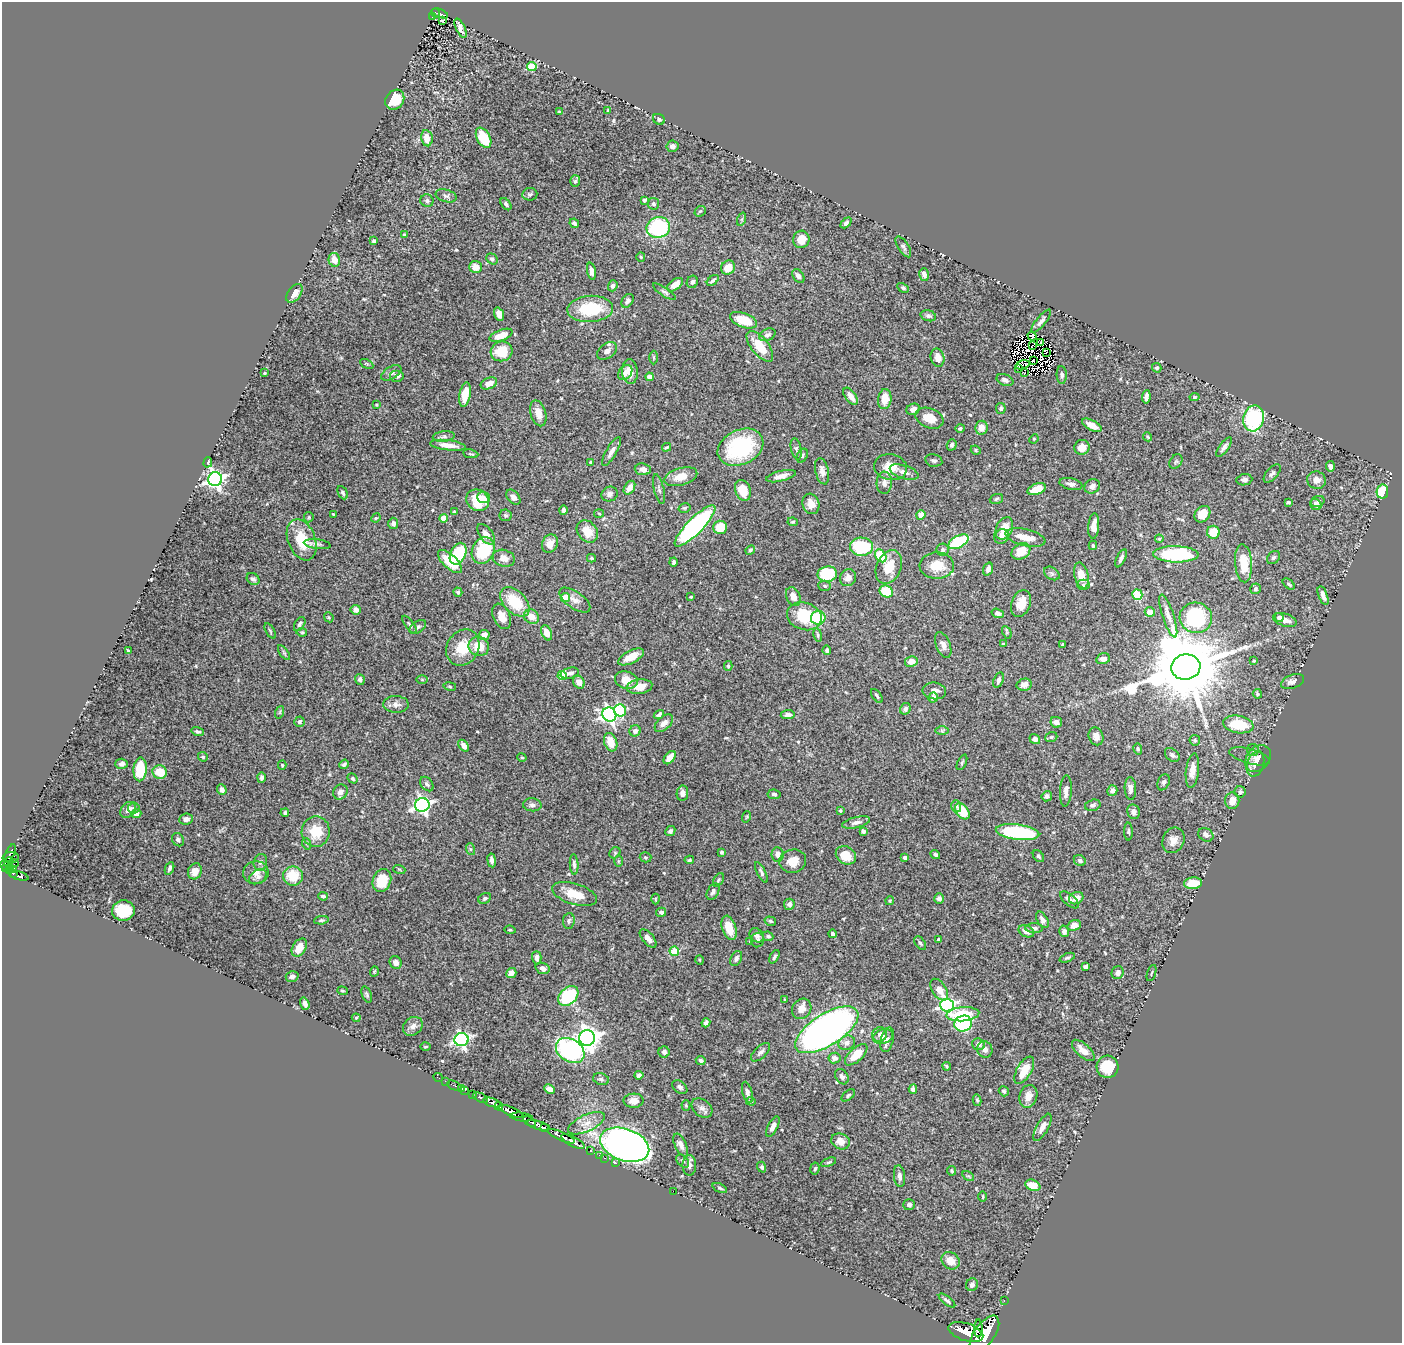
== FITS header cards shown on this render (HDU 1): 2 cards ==
NAXIS1  =                 1400
NAXIS2  =                 1341

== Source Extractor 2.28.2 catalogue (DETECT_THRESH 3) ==
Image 1400 x 1341 px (HDU 1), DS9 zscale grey, 1 PNG px = 1 image px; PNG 1404 x 1345 px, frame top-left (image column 1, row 1341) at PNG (2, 2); each listed source drawn as its Kron ellipse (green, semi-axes under 4 px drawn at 4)
Background 1.46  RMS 0.028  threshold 0.085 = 3 sigma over >= 5 px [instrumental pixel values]
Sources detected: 542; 5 with non-positive FLUX_AUTO (blend fragments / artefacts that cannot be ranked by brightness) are neither listed nor drawn; of the other 537, the 500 brightest by FLUX_AUTO listed and drawn (37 fainter detections omitted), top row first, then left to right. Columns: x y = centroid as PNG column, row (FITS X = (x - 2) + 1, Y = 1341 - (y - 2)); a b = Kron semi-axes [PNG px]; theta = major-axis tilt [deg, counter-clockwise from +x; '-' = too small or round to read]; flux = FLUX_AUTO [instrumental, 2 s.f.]
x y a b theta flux
435 13 4 4 - 120
440 13 9 3 -20 160
432 17 3 2 - 7.5
443 20 4 2 - 1.8
461 28 10 4 -65 10
532 67 5 4 - 87
395 100 11 8 51 47
608 110 4 3 - 2.6
559 112 4 3 - 2.3
659 119 6 5 - 3.6
427 138 8 5 -81 24
484 138 11 6 -62 56
672 146 6 5 - 6.9
575 181 6 5 - 3.7
530 194 7 6 - 4.1
446 196 11 6 -15 5.9
644 200 4 3 - 4.1
427 201 6 6 - 4.8
506 204 7 4 -52 4.5
653 204 6 5 - 3.9
700 211 6 4 41 2.6
742 219 7 4 71 2.7
574 223 5 4 - 4.2
846 223 6 4 45 4.6
658 227 12 10 17 160
404 235 3 3 - 2.6
801 239 9 8 - 20
374 241 3 3 - 4.4
903 247 12 5 -57 5.3
641 257 5 4 - 2.1
492 259 6 5 - 4.9
334 260 7 5 -75 18
476 267 6 6 - 17
728 268 7 6 - 27
591 271 8 4 -79 9.1
924 274 6 4 -74 8.5
798 276 7 5 -55 8.8
713 280 7 3 41 4.2
692 282 6 5 - 5.8
675 285 9 5 36 20
613 286 6 4 69 5.1
903 288 6 4 -29 3.3
664 292 13 4 -34 4.9
294 293 10 6 54 14
628 301 8 5 54 6
590 309 23 13 4 92
499 314 7 4 -68 15
928 316 8 5 -17 5.5
743 320 14 7 -20 49
1041 321 14 5 51 7.6
501 335 12 5 21 26
767 335 8 5 25 6.8
1032 336 5 3 - 3.2
1040 342 2 2 - 3.3
1032 345 2 2 - 3.9
760 346 18 8 -51 49
501 351 11 10 - 45
607 351 11 7 36 9.7
1046 352 2 2 - 2.3
654 357 7 3 -90 2.3
938 358 9 7 -77 19
1033 360 2 2 - 2.8
367 364 7 4 -27 2.4
1022 365 7 2 15 2.6
1019 368 2 2 - 1.8
1157 368 5 4 - 3.3
630 372 12 8 -86 22
1025 372 3 2 - 2.1
265 373 3 2 - 2.2
391 373 11 6 30 7.9
625 373 8 6 50 9.1
1062 375 9 5 -88 5.5
397 376 7 6 - 7.3
649 377 4 4 - 19
1005 380 9 5 -24 6.5
489 383 8 5 23 16
465 394 12 5 80 28
851 396 10 5 -53 16
1146 397 6 4 83 9.2
1194 397 5 4 - 3.1
885 399 10 6 82 26
376 405 3 3 - 1.8
1001 408 5 4 - 4
913 409 7 5 24 11
538 413 13 7 -74 20
929 418 14 9 -22 33
1254 418 13 10 77 180
1092 425 11 5 -29 19
960 428 5 4 - 3.9
981 428 7 6 - 21
444 436 11 5 5 5.8
1148 437 5 3 - 2.3
1034 439 5 4 - 2.3
448 445 18 5 -7 20
952 445 6 4 72 4.6
667 447 4 3 - 2.5
740 447 24 17 26 190
1082 447 8 7 - 19
1224 447 12 4 53 7.3
796 449 11 5 -77 5.4
976 450 5 4 - 2.5
611 452 16 5 59 11
471 454 8 2 -9 2.2
802 456 7 5 62 4
934 460 8 6 -12 5
208 462 5 4 - 2.9
590 462 3 3 - 2
1176 462 8 6 54 4.1
1330 466 5 4 - 7.7
890 467 17 13 -13 30
643 469 8 6 -5 11
822 471 13 6 -77 12
904 472 15 6 -18 11
1272 473 11 5 50 5.5
781 476 15 5 14 14
681 477 17 8 16 28
215 479 7 7 - 820
1244 480 8 5 7 5.4
1317 480 9 8 - 13
884 483 11 7 87 8.8
1071 484 11 5 -13 8.4
1092 486 8 7 - 8.4
629 488 7 5 59 13
659 489 15 5 -77 6.3
1037 489 9 5 21 32
743 490 11 7 -70 30
1382 491 7 5 80 69
343 493 7 4 -64 3.9
610 494 8 7 - 8
483 497 6 5 - 6.2
513 497 8 5 -49 7.7
996 499 7 5 20 3.9
478 500 12 10 -33 57
1318 501 7 5 18 5.3
1288 502 3 3 - 3.1
811 504 10 8 -72 17
1316 504 6 5 - 5.3
684 508 6 4 15 3.4
563 510 5 3 - 5.7
454 512 3 3 - 2.9
333 514 3 3 - 1.8
599 514 5 3 - 2
1202 514 9 7 48 25
506 515 6 6 - 3.2
921 515 4 4 - 26
309 517 5 5 - 2.5
376 518 5 4 - 2.1
444 518 4 4 - 30
793 522 5 4 - 3
393 523 6 5 - 7
695 526 28 8 45 390
1094 526 13 5 85 17
720 527 7 7 - 40
1004 528 12 8 66 34
587 531 12 9 -50 27
1213 532 6 6 - 42
486 535 12 6 -52 15
1002 536 8 7 - 14
1025 538 20 8 -13 34
1159 539 4 4 - 2.1
302 540 21 13 -68 63
958 542 11 6 28 140
550 543 9 7 63 18
317 544 13 5 -8 6.1
1093 545 5 3 - 3.3
861 547 11 9 -1 120
483 550 14 11 64 93
750 550 5 4 - 3.4
943 550 6 6 - 3.9
1021 551 10 7 32 30
458 554 11 7 64 93
1176 554 22 8 -1 180
881 556 7 5 -54 72
1274 557 7 5 44 3.7
504 558 11 8 -17 16
591 558 4 3 - 2.6
1121 558 10 4 63 5.7
450 562 15 7 -42 60
673 562 4 3 - 3.3
1243 563 19 8 -85 45
937 566 17 13 2 38
889 567 17 12 67 38
988 569 7 4 71 7.1
1052 573 8 6 -34 4.2
827 574 10 7 9 92
1081 575 13 7 -77 23
848 578 8 8 - 10
253 579 7 5 -36 5.2
1289 584 7 4 -40 3
1083 585 6 5 - 3.3
825 586 6 5 - 3.2
1255 589 5 5 - 3.6
886 591 7 5 -28 57
458 592 5 4 - 3.6
1137 595 5 5 - 120
1323 596 10 4 -70 11
691 597 3 3 - 2.3
793 597 10 7 -65 16
565 598 4 4 - 35
575 600 18 8 -35 13
515 602 17 11 -45 70
1021 603 14 9 69 27
356 610 5 5 - 9.8
1150 612 5 4 - 20
998 613 6 4 -17 6.9
502 616 13 8 -66 18
804 616 18 13 -19 84
1168 616 22 5 -71 14
329 617 5 4 - 2.7
532 617 8 7 - 21
818 618 7 7 - 60
1196 618 16 15 - 180
1279 618 4 4 - 7.8
1285 620 12 6 -18 12
300 624 8 4 58 4.4
410 625 10 3 -53 3.9
418 627 9 5 34 5.4
270 631 8 3 -60 2.3
302 632 5 4 - 2.4
1007 632 7 4 -65 2.7
547 633 8 5 -65 16
484 635 5 5 - 11
818 635 7 4 -77 3.3
1003 644 4 3 - 2.7
943 645 13 7 -67 9.2
1062 645 3 3 - 2.5
479 646 10 9 - 33
463 648 19 16 58 52
827 650 4 4 - 5.5
128 651 3 3 - 3.3
284 653 8 4 -54 3.2
631 657 14 6 27 28
1103 659 7 5 15 9.9
911 661 6 5 - 19
1254 661 3 2 - 2.2
728 666 5 4 - 3
1186 667 14 12 8 28000
570 673 9 5 13 8.1
562 676 4 4 - 54
360 679 5 5 - 5.8
422 680 6 4 -1 2.1
626 680 11 8 -16 30
998 680 8 5 71 6.4
579 682 7 5 -60 14
1292 682 12 6 19 9.6
1024 685 7 6 - 11
450 686 6 3 -10 2.3
640 687 13 7 7 22
934 691 12 8 -5 12
1257 694 5 4 - 2.9
877 696 8 3 -54 3.2
933 698 5 4 - 8.9
396 704 13 8 -2 11
905 709 6 5 - 5.9
620 710 6 6 - 160
280 712 6 4 71 2.5
609 714 7 6 - 570
659 714 5 3 - 5.6
788 715 7 4 7 8.1
299 722 5 5 - 5.5
1056 722 6 5 - 10
664 723 11 6 43 12
1238 724 15 8 -9 68
942 730 7 4 -1 3.1
635 731 6 5 - 7.8
198 732 6 3 -17 3.9
1096 736 9 7 -69 12
1051 737 6 4 20 3
1035 739 5 5 - 9.2
1195 740 5 5 - 3.1
611 742 9 6 -70 30
464 746 6 4 -54 8.7
1138 749 5 4 - 3.1
1253 750 6 5 - 4
1172 755 8 5 -41 5.7
1250 756 21 7 -16 9.8
203 757 5 4 - 3.1
522 757 5 4 - 2.3
670 758 7 4 51 19
1258 758 15 11 50 16
962 762 8 3 64 3
122 764 6 5 - 5.6
344 764 5 3 - 3.5
1255 764 13 8 72 12
282 765 4 4 - 2.2
140 769 12 6 86 69
1192 771 17 6 83 20
160 772 7 6 - 39
261 778 5 4 - 4.4
352 778 5 4 - 3.3
1164 782 8 6 66 5.1
427 784 8 5 -52 4.9
1130 789 11 6 -88 8.9
222 790 5 4 - 8
1066 791 16 5 86 10
1112 791 5 5 - 7.1
340 792 8 6 47 10
1240 792 5 5 - 4.7
682 793 7 5 80 10
774 794 6 4 -8 3.9
1047 796 5 5 - 5.7
1232 801 8 7 - 20
422 805 7 7 - 550
532 805 9 6 -4 6.5
1093 805 8 5 16 5.2
956 806 6 4 -74 4.1
134 808 5 5 - 3.8
128 810 9 6 47 10
840 811 3 2 - 1.8
962 811 9 6 -54 50
1133 812 7 6 - 7.2
136 813 5 4 - 8.7
285 813 4 3 - 3.2
746 817 6 3 70 1.9
186 819 7 5 6 9.2
856 822 14 5 13 9.1
670 831 5 4 - 4.5
863 831 4 4 - 5.6
1128 831 9 4 -89 3.3
316 832 15 14 - 46
1018 832 22 7 -7 220
1206 835 8 6 -33 7.5
178 840 7 5 -58 5.5
1173 840 13 10 66 16
307 844 6 4 -71 2.3
470 849 6 4 -71 2.4
722 852 3 3 - 3.3
10 853 10 3 64 170
615 853 6 5 - 3.1
778 854 7 6 - 11
935 854 5 3 - 3.9
846 855 11 8 -31 32
1038 856 7 4 -49 3.6
645 857 6 5 - 3
11 858 8 5 4 350
905 858 4 3 - 8.1
491 860 7 4 -82 5.9
689 860 4 3 - 2.6
1080 860 6 5 - 4.9
618 861 6 4 90 2.8
793 861 13 11 13 23
260 862 8 6 75 5.7
9 863 6 3 76 160
14 864 4 2 - 64
574 864 10 4 -86 6
5 865 5 3 - 410
5 868 4 3 - 400
170 868 7 4 67 4.4
14 869 4 3 - 190
399 869 6 3 -19 2
10 870 4 3 - 140
195 871 8 6 65 15
761 872 11 4 -63 4.9
13 873 3 2 - 160
256 873 13 11 8 15
19 876 10 4 -16 330
293 876 10 9 - 45
258 877 9 6 32 7.6
718 880 7 4 59 3.2
382 881 12 9 69 54
1193 883 9 5 5 38
713 892 9 5 61 5.4
574 894 23 10 -17 36
323 896 4 3 - 4.8
485 898 7 5 32 4.2
939 898 5 4 - 6.8
1076 898 7 6 - 16
655 899 5 3 - 1.9
1069 900 11 5 -40 8.1
890 901 4 4 - 2.3
789 904 5 5 - 8
123 910 11 10 - 77
661 912 5 4 - 6
321 920 7 4 5 3.8
1042 920 9 5 -61 8.2
569 921 8 6 83 4.6
770 921 6 4 -17 3.1
1074 925 7 5 18 13
729 928 12 7 -71 29
1034 928 9 5 -3 5.1
510 930 5 4 - 2.1
1026 931 8 6 -26 13
1064 931 6 5 - 6.2
832 934 4 3 - 4.5
757 935 8 6 -46 9.5
768 936 5 4 - 4.3
648 938 11 5 -49 13
757 940 7 6 - 5.1
939 940 4 3 - 6.3
750 942 4 3 - 1.8
920 943 7 5 -53 3.6
299 948 10 6 58 25
674 951 5 4 - 75
774 957 7 3 64 3.6
537 958 7 4 -89 7.7
1067 958 8 3 21 3.6
736 959 8 5 62 6.1
699 960 5 3 - 1.8
396 963 6 6 - 11
1085 966 4 3 - 4
543 968 7 5 -21 9.3
374 971 5 3 - 2.3
511 973 5 5 - 8.6
1118 973 6 6 - 9.6
1152 973 8 2 72 1.9
292 976 6 5 - 6.7
939 990 12 7 -57 17
342 991 5 4 - 2.5
367 995 8 4 -70 4
568 996 11 8 45 160
784 1000 3 2 - 1.9
305 1004 6 4 -71 6.7
947 1005 7 6 - 450
802 1009 11 9 52 16
963 1014 16 7 5 66
356 1018 4 4 - 2
706 1023 4 4 - 6.5
963 1023 9 7 22 190
413 1026 10 8 38 10
827 1030 36 16 32 1100
880 1034 7 7 - 7.5
883 1037 10 7 23 8.9
587 1038 8 8 - 1600
461 1040 7 6 - 450
887 1040 13 6 77 12
847 1043 8 7 - 10
978 1044 6 5 - 6.6
426 1047 5 2 - 1.8
985 1049 8 7 - 8.9
570 1050 15 11 -33 310
1083 1050 14 6 -42 16
664 1052 5 5 - 6.9
761 1052 12 6 44 7
856 1055 14 6 43 37
834 1058 6 5 - 8.2
701 1060 5 4 - 4.6
947 1066 4 2 - 2.4
1108 1067 11 11 - 55
1024 1070 15 7 60 38
639 1075 4 4 - 5.9
842 1077 8 6 -59 5.6
438 1078 5 2 - 22
601 1079 8 5 -16 4.1
445 1081 2 2 - 15
454 1085 7 3 -23 57
680 1087 8 6 -35 5.8
461 1088 3 3 - 16
549 1089 5 4 - 13
913 1089 5 4 - 6.6
465 1090 3 3 - 52
1004 1091 5 4 - 3.7
747 1092 11 5 -74 7.6
473 1094 3 2 - 200
848 1095 8 4 37 4
1028 1096 11 9 73 18
480 1098 8 3 -26 430
977 1100 6 4 -78 3.1
634 1101 10 7 2 14
751 1101 5 4 - 2.5
492 1102 9 4 -16 2300
686 1105 5 4 - 2.2
499 1106 4 3 - 690
702 1108 11 8 -39 9.4
511 1112 13 4 -22 5500
521 1117 11 3 -6 850
529 1121 7 3 -33 570
586 1123 20 8 25 20
539 1125 12 4 -17 1600
544 1127 4 3 - 520
773 1127 11 5 63 10
1042 1127 15 6 60 14
561 1136 15 3 -23 3000
573 1141 13 5 -28 2300
840 1141 9 7 -21 17
625 1145 25 16 -20 1400
681 1145 12 5 -64 9.7
590 1150 3 2 - 39
599 1155 2 2 - 27
604 1158 3 2 - 46
683 1161 7 5 -50 4.3
829 1162 8 4 21 2.7
616 1163 3 2 - 19
689 1165 10 7 89 8.7
762 1167 5 4 - 3.4
815 1169 6 4 82 3.3
952 1171 5 3 - 2.9
899 1176 11 5 -84 8.8
968 1176 6 4 -32 2.7
1033 1185 8 5 -22 25
720 1188 8 4 -26 3.5
673 1191 2 2 - 18
983 1196 5 3 - 1.9
909 1205 6 5 - 6.5
951 1261 10 8 -42 23
972 1285 6 6 - 7.7
947 1301 10 3 -38 4
1004 1301 3 2 - 30
978 1328 9 3 90 1100
966 1332 18 8 -17 6700
984 1334 21 10 55 13000
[37 fainter detections neither listed nor drawn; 5 non-positive-flux detections neither listed nor drawn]